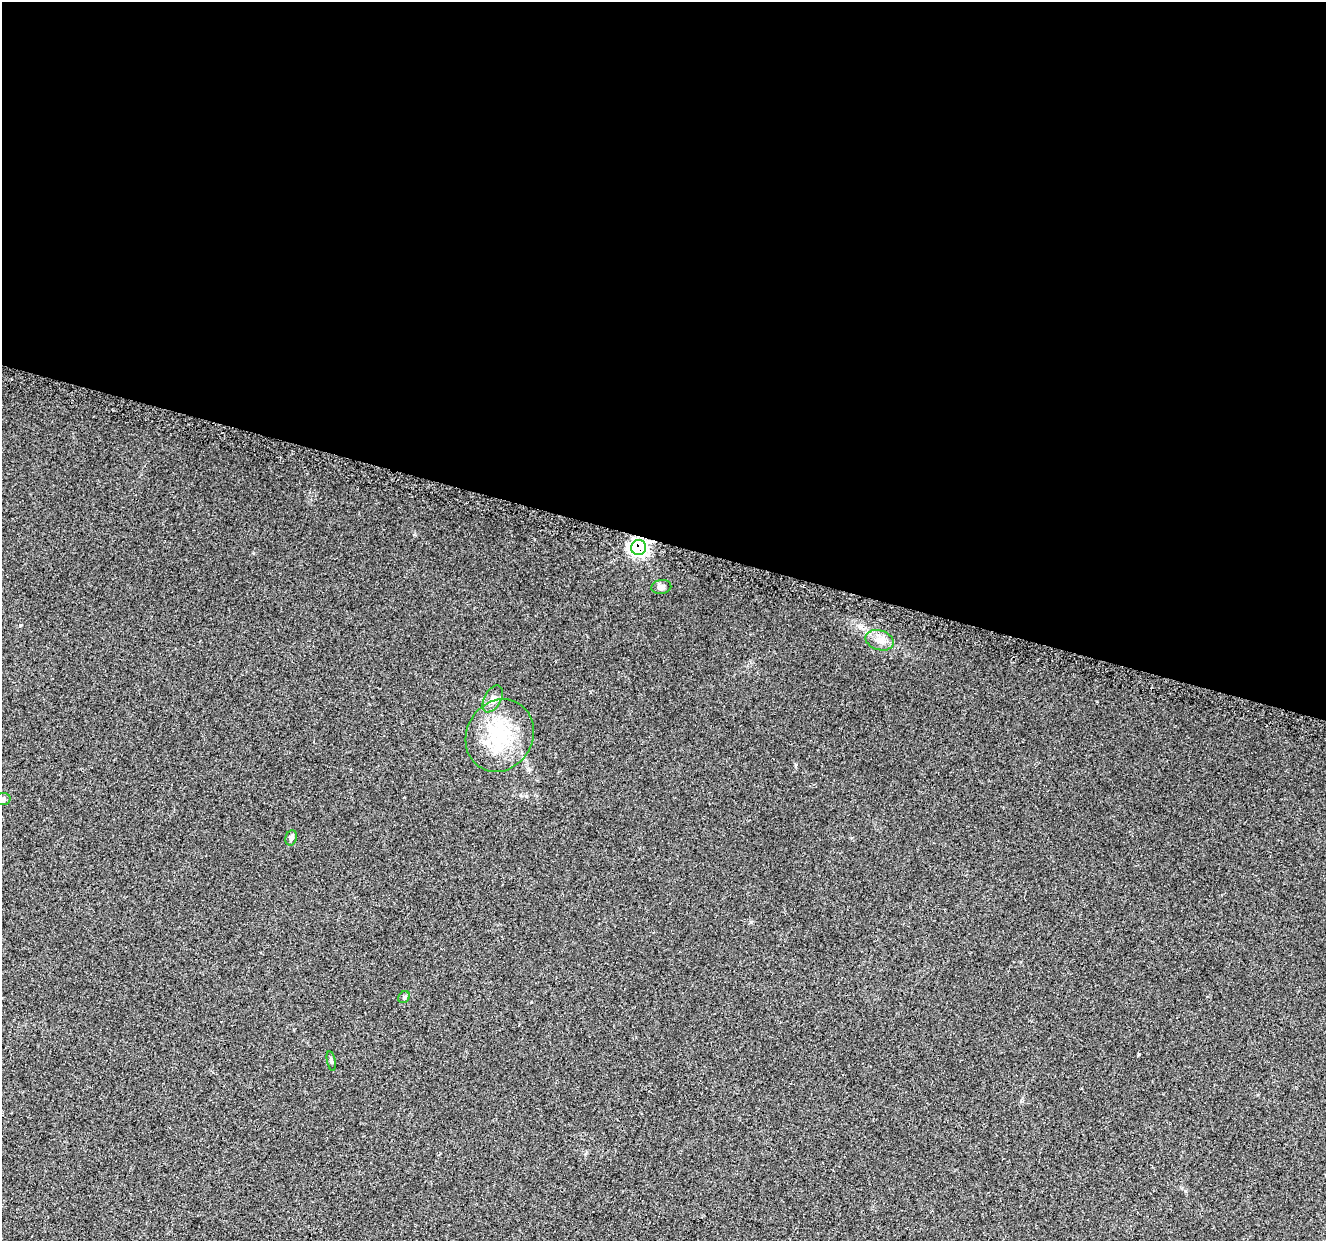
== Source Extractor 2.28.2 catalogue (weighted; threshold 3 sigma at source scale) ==
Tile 3 of 4 x 4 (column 3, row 1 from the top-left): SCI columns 2684-4007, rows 4049-5287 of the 5424 x 5592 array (HDU 1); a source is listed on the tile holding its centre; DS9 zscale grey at full resolution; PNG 1328 x 1243 px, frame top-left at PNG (2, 2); each listed source drawn as its Kron ellipse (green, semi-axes under 4 px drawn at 4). Shown black and unused: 44% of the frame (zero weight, under 2 of 3 exposures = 3% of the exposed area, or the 3 px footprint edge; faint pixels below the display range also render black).
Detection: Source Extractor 2.28.2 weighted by HDU 2 'WHT'; one run over the whole footprint, this tile lists its part. Background 0.0309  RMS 0.0073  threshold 0.0328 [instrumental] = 3 sigma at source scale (4.5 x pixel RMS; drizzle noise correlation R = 1.50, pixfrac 1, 0.0396/0.0396 arcsec/px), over >= 5 px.
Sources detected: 9; all 9 listed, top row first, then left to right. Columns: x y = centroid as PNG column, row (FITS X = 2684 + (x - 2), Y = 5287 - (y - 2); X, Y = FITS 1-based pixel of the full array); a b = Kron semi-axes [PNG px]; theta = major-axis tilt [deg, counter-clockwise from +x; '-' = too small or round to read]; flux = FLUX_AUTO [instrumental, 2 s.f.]
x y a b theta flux
639 547 7 7 - 230
661 587 10 7 10 2.5
880 640 14 9 -17 6.3
493 699 14 8 62 4.5
500 736 37 33 60 47
3 799 7 6 - 1.7
291 838 8 5 69 1.7
404 997 6 5 - 1.2
331 1061 10 3 -79 1.1
Overlapping masked pixels (flux is a lower limit): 1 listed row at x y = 639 547
Isophote crosses this tile's border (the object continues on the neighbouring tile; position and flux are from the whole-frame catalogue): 1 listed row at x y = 3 799